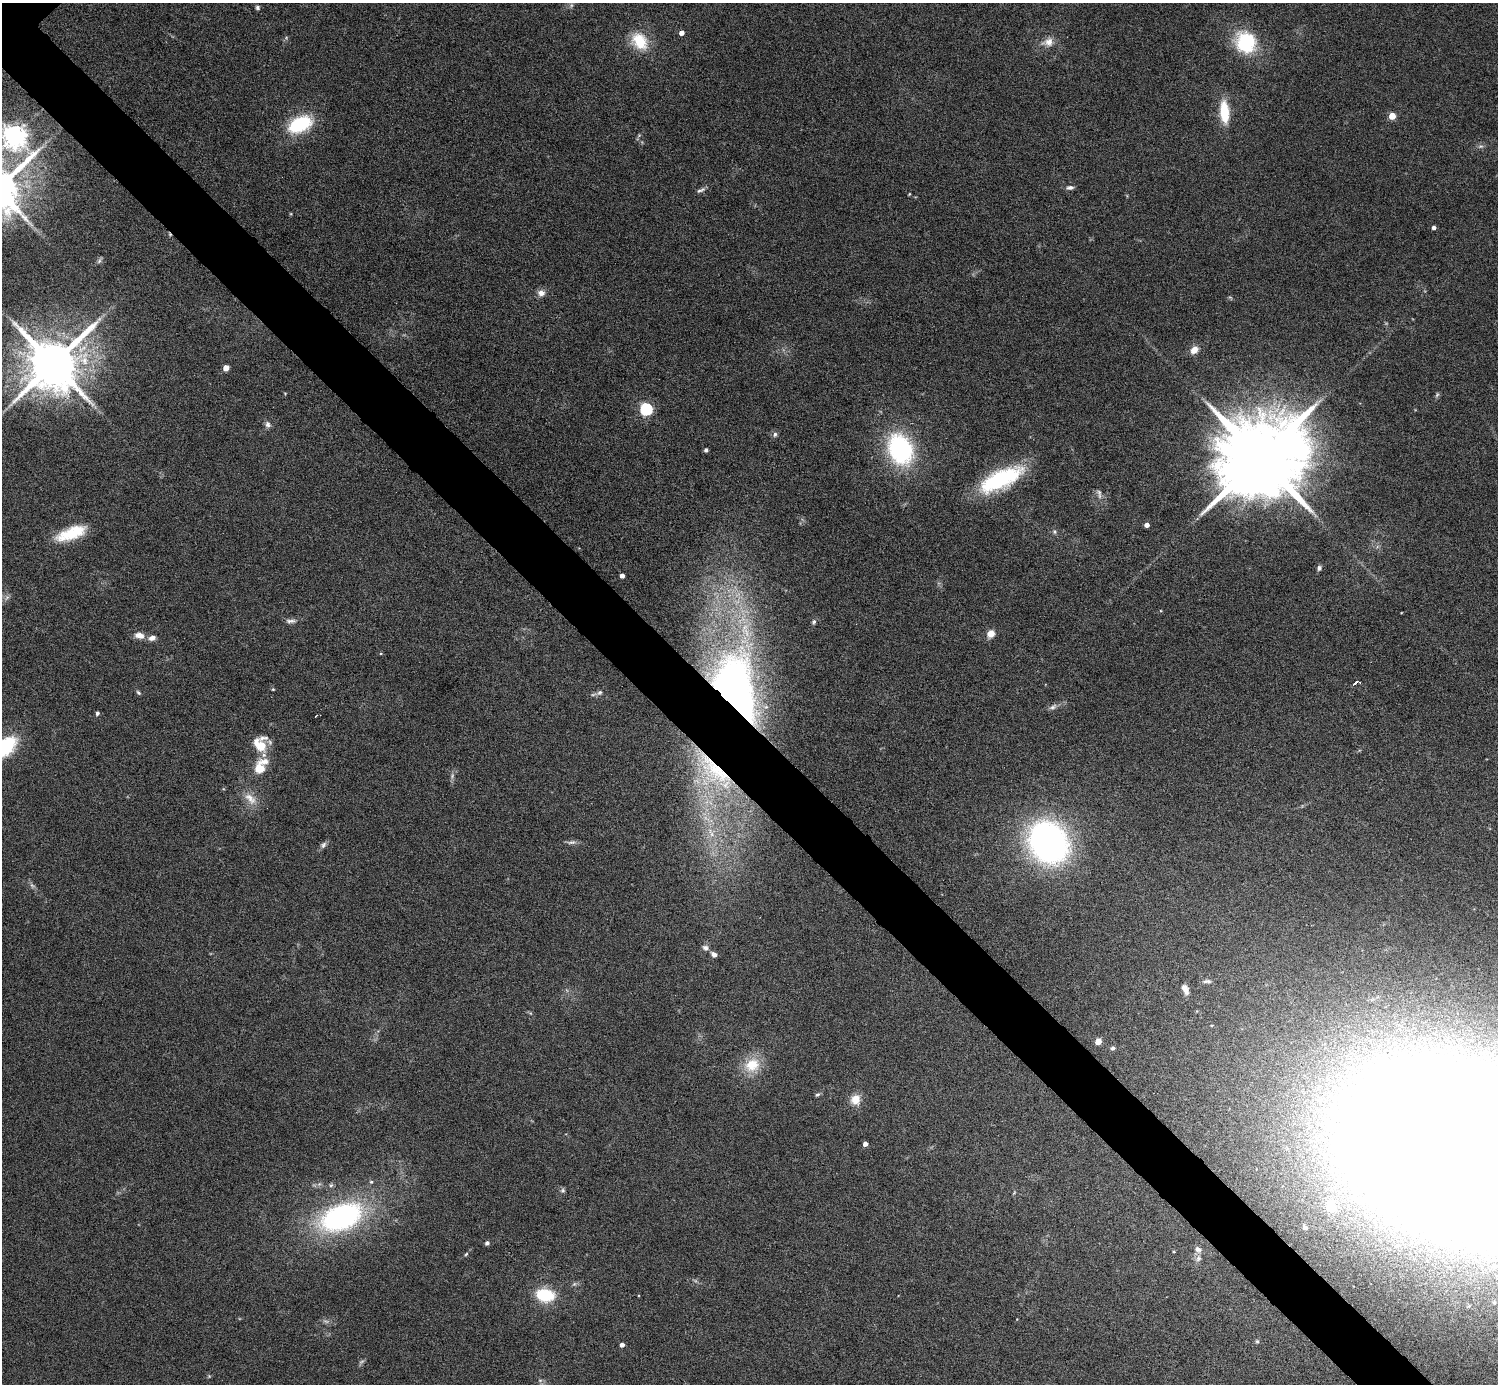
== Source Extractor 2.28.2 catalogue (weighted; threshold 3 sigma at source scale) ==
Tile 6 of 4 x 4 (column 2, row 2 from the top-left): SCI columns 1497-2992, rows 3064-4445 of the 5983 x 5982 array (HDU 1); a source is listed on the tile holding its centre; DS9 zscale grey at full resolution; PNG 1500 x 1386 px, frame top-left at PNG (2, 3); no overlay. Shown black and unused: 5% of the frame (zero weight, under 4 of 8 exposures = <1% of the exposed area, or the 3 px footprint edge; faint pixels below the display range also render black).
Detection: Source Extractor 2.28.2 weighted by HDU 2 'WHT'; one run over the whole footprint, this tile lists its part. Background 0.0717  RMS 0.0044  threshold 0.0178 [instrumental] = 3 sigma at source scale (4.09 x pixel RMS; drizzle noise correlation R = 1.36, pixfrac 0.8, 0.05/0.05 arcsec/px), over >= 5 px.
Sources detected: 91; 5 too faint to see at this stretch — not listed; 3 inside a brighter listed object's ellipse — not listed separately; the other 83 listed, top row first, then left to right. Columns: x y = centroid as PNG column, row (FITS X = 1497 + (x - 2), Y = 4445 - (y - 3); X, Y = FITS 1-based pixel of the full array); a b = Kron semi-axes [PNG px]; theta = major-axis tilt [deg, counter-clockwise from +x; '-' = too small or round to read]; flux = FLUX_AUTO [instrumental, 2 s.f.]
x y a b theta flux
258 8 6 5 - 0.85
682 33 4 4 - 2.5
639 41 22 16 -51 12
1048 42 17 11 13 4
1246 42 27 25 -62 23
1224 112 21 9 -86 14
1392 116 4 4 - 9.4
300 124 20 12 25 30
15 136 8 8 - 360
1481 146 8 4 1 0.84
1070 188 10 6 5 1.3
701 190 13 4 21 1.2
909 194 4 3 - 0.32
1434 228 4 4 - 1.3
99 261 9 4 55 0.85
541 293 10 8 -7 2.3
1194 350 9 7 46 3.5
53 364 15 13 45 2800
226 368 5 4 - 5.1
1437 395 8 5 64 0.73
646 409 6 5 - 59
268 424 8 7 - 1.4
775 434 7 5 75 0.95
900 449 29 21 -67 55
706 450 4 4 - 1
1260 458 25 19 38 8400
1001 479 49 18 26 36
1099 494 15 5 -80 1.4
1147 525 4 4 - 2.5
1055 532 7 5 -73 0.83
71 533 37 13 20 14
1319 568 7 6 - 1
622 576 4 4 - 2
291 621 15 5 0 1.6
814 622 6 5 - 0.78
991 634 9 8 - 3.3
139 635 13 8 -14 3.3
1355 683 8 3 26 1.5
735 688 77 43 -74 210
273 689 4 4 - 0.39
138 693 7 4 -45 0.67
599 693 8 7 - 1.1
1053 707 12 6 34 1.5
97 713 5 4 - 0.79
260 745 19 12 -46 9.2
5 747 22 14 42 32
260 768 12 11 - 6.8
714 770 65 27 -44 49
250 798 21 11 -46 5
711 833 18 5 -63 3.5
571 842 13 5 9 1.3
1048 842 30 24 -55 170
323 845 10 6 58 1.3
32 885 10 4 -30 0.94
705 948 9 8 - 1.5
714 954 7 5 -41 1.8
1207 981 12 5 0 1.2
1185 989 12 7 -67 2.7
1098 1041 4 4 - 7
1113 1048 6 5 - 0.79
752 1065 23 19 34 10
817 1095 7 4 27 0.71
855 1100 12 11 - 4.9
865 1144 4 4 - 2.4
1461 1152 129 82 -15 3500
371 1182 5 5 - 0.6
331 1185 5 5 - 0.69
563 1190 7 5 -1 0.83
1331 1206 11 9 -71 7.2
341 1217 43 25 22 82
1305 1227 6 5 - 1.4
487 1243 4 4 - 1.2
1198 1249 10 6 -35 1.6
1174 1252 4 2 - 0.32
466 1254 6 4 45 0.52
1198 1258 9 7 40 1.3
545 1295 19 13 -8 17
1494 1302 4 3 - 0.49
1469 1306 4 4 - 0.41
1257 1341 5 5 - 0.58
622 1345 4 4 - 1.8
209 1376 5 5 - 0.44
540 1380 7 4 0 0.73
Overlapping masked pixels (flux is a lower limit): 3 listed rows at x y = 735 688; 714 770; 1461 1152
Isophote crosses this tile's border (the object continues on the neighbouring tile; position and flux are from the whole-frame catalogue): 3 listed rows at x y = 15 136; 5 747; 1461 1152